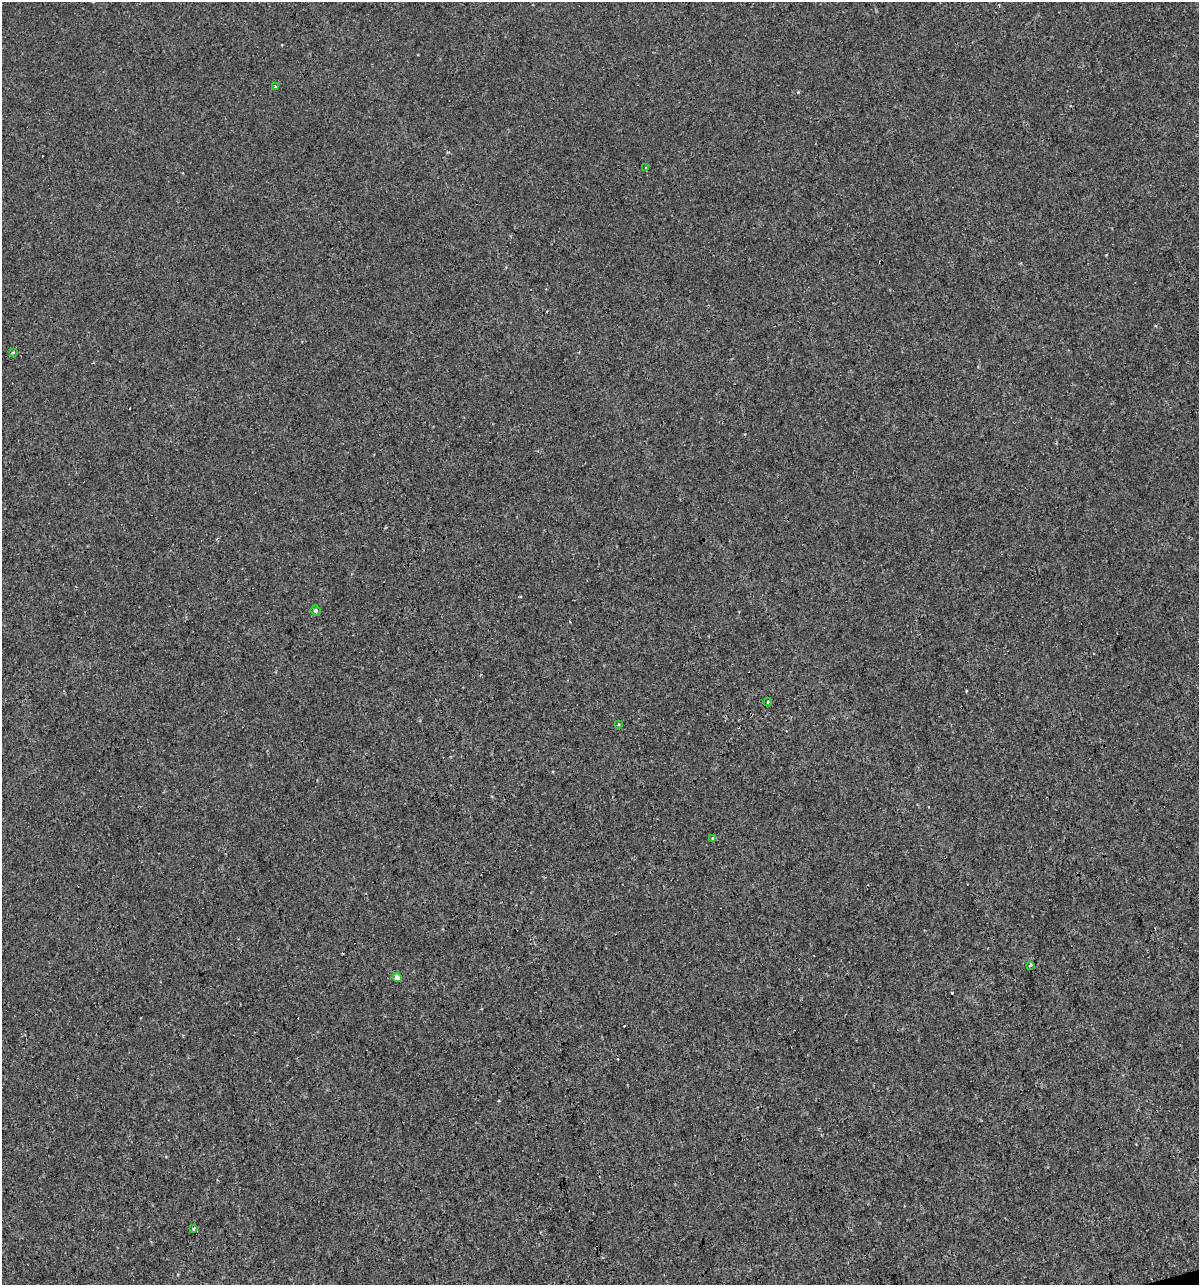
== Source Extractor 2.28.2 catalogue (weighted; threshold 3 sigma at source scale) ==
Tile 6 of 4 x 4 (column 2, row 2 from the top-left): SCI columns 1244-2440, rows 2567-3849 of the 4930 x 5132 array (HDU 1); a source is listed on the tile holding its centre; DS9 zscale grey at full resolution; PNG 1201 x 1287 px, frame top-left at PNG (2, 2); each listed source drawn as its Kron ellipse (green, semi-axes under 4 px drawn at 4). Shown black and unused: <1% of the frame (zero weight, under 3 of 4 exposures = <1% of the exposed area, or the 3 px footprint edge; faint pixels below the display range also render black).
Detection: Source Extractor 2.28.2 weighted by HDU 2 'WHT'; one run over the whole footprint, this tile lists its part. Background 2.15e-04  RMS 0.0017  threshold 0.00763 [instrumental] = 3 sigma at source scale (4.5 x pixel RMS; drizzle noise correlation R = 1.50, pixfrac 1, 0.0396/0.0396 arcsec/px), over >= 5 px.
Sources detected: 16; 6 cosmic-ray / hot-pixel residue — neither listed nor drawn; the other 10 listed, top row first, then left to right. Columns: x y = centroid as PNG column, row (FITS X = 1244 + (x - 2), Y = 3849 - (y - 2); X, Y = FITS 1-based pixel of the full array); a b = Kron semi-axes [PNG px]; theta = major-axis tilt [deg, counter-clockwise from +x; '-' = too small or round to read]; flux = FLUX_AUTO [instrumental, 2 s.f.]
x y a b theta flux
275 87 3 3 - 0.84
646 168 3 3 - 0.17
13 353 3 3 - 0.69
316 611 5 5 - 0.36
768 702 4 2 - 0.13
618 724 4 3 - 0.14
713 839 3 3 - 1.8
1030 965 3 2 - 0.24
397 977 4 4 - 0.99
194 1228 3 3 - 0.27